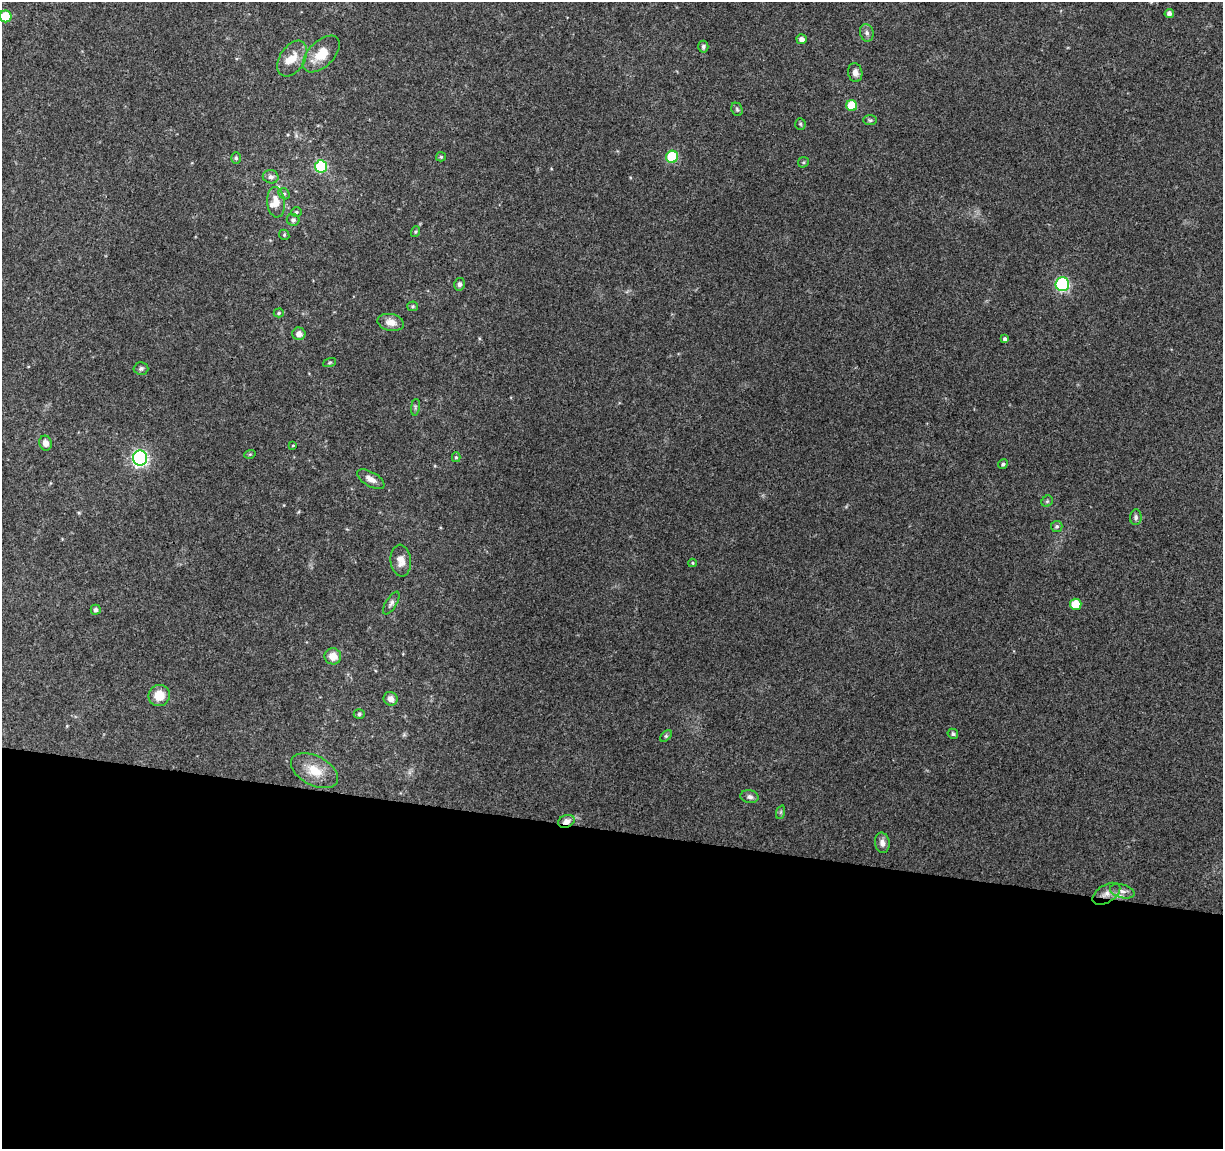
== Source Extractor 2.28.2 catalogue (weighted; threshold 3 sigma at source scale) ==
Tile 14 of 4 x 4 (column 2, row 4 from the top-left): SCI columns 1222-2442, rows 225-1371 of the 4891 x 5096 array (HDU 1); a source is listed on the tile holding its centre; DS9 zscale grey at full resolution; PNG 1225 x 1151 px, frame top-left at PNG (2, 2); each listed source drawn as its Kron ellipse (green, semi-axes under 4 px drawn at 4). Shown black and unused: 28% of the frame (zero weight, under 3 of 4 exposures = <1% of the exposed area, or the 3 px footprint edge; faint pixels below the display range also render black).
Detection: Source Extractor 2.28.2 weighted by HDU 2 'WHT'; one run over the whole footprint, this tile lists its part. Background 0.0914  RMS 0.0061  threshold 0.0273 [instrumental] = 3 sigma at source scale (4.5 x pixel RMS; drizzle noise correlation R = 1.50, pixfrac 1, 0.0396/0.0396 arcsec/px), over >= 5 px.
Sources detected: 65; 3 inside a brighter listed object's ellipse — not listed separately; the other 62 listed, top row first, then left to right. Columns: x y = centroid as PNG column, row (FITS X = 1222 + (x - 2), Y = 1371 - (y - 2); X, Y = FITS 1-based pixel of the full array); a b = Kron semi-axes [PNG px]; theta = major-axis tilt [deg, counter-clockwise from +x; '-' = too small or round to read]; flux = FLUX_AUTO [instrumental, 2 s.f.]
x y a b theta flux
1169 14 5 4 - 2.7
6 16 6 6 - 17
867 33 9 6 -77 1.9
802 39 5 5 - 3
703 47 6 5 - 1.3
321 54 23 12 44 13
292 59 20 12 56 8.7
855 73 9 7 -79 3.3
852 106 5 5 - 18
737 109 7 5 -68 1.2
870 120 7 5 -1 1.1
800 124 6 5 - 0.84
441 157 5 4 - 0.83
672 157 6 6 - 33
236 158 6 5 - 1.1
803 162 6 5 - 0.87
321 166 6 6 - 61
271 177 8 6 -10 2.6
284 194 6 5 - 0.99
276 202 15 9 -84 7.4
296 212 5 4 - 0.94
293 220 6 6 - 1.7
415 232 5 3 - 0.65
284 235 5 5 - 0.8
459 284 6 5 - 1.7
1062 284 7 6 - 71
413 306 5 5 - 0.88
279 313 5 4 - 1
391 322 13 8 -12 5.2
299 334 6 6 - 3.7
1005 339 4 4 - 1.3
329 363 7 3 19 0.73
141 368 7 6 - 1.5
415 407 8 4 82 1
45 443 7 6 - 3.7
293 445 4 3 - 0.46
250 454 5 3 - 0.62
456 457 5 4 - 0.91
140 458 7 7 - 150
1003 464 5 4 - 1.2
371 479 15 7 -30 4.4
1047 501 6 5 - 0.94
1136 517 7 6 - 1.5
1057 526 6 5 - 1.3
401 561 16 10 -84 5.7
692 563 4 4 - 0.62
391 603 13 5 58 2
1076 604 6 5 - 15
96 610 5 5 - 2.1
333 656 8 8 - 6.7
159 695 11 10 - 9.7
391 699 7 6 - 3.5
359 714 5 5 - 1.1
953 734 5 4 - 1.2
666 736 7 4 44 0.94
314 771 25 14 -27 13
750 797 9 6 -10 2.3
781 812 7 4 71 1
566 821 8 6 22 4
882 843 10 7 -80 3.5
1122 891 12 6 -15 3
1106 894 15 8 32 4.5
Overlapping masked pixels (flux is a lower limit): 2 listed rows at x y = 566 821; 1106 894
Isophote crosses this tile's border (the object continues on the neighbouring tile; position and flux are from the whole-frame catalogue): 1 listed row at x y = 6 16